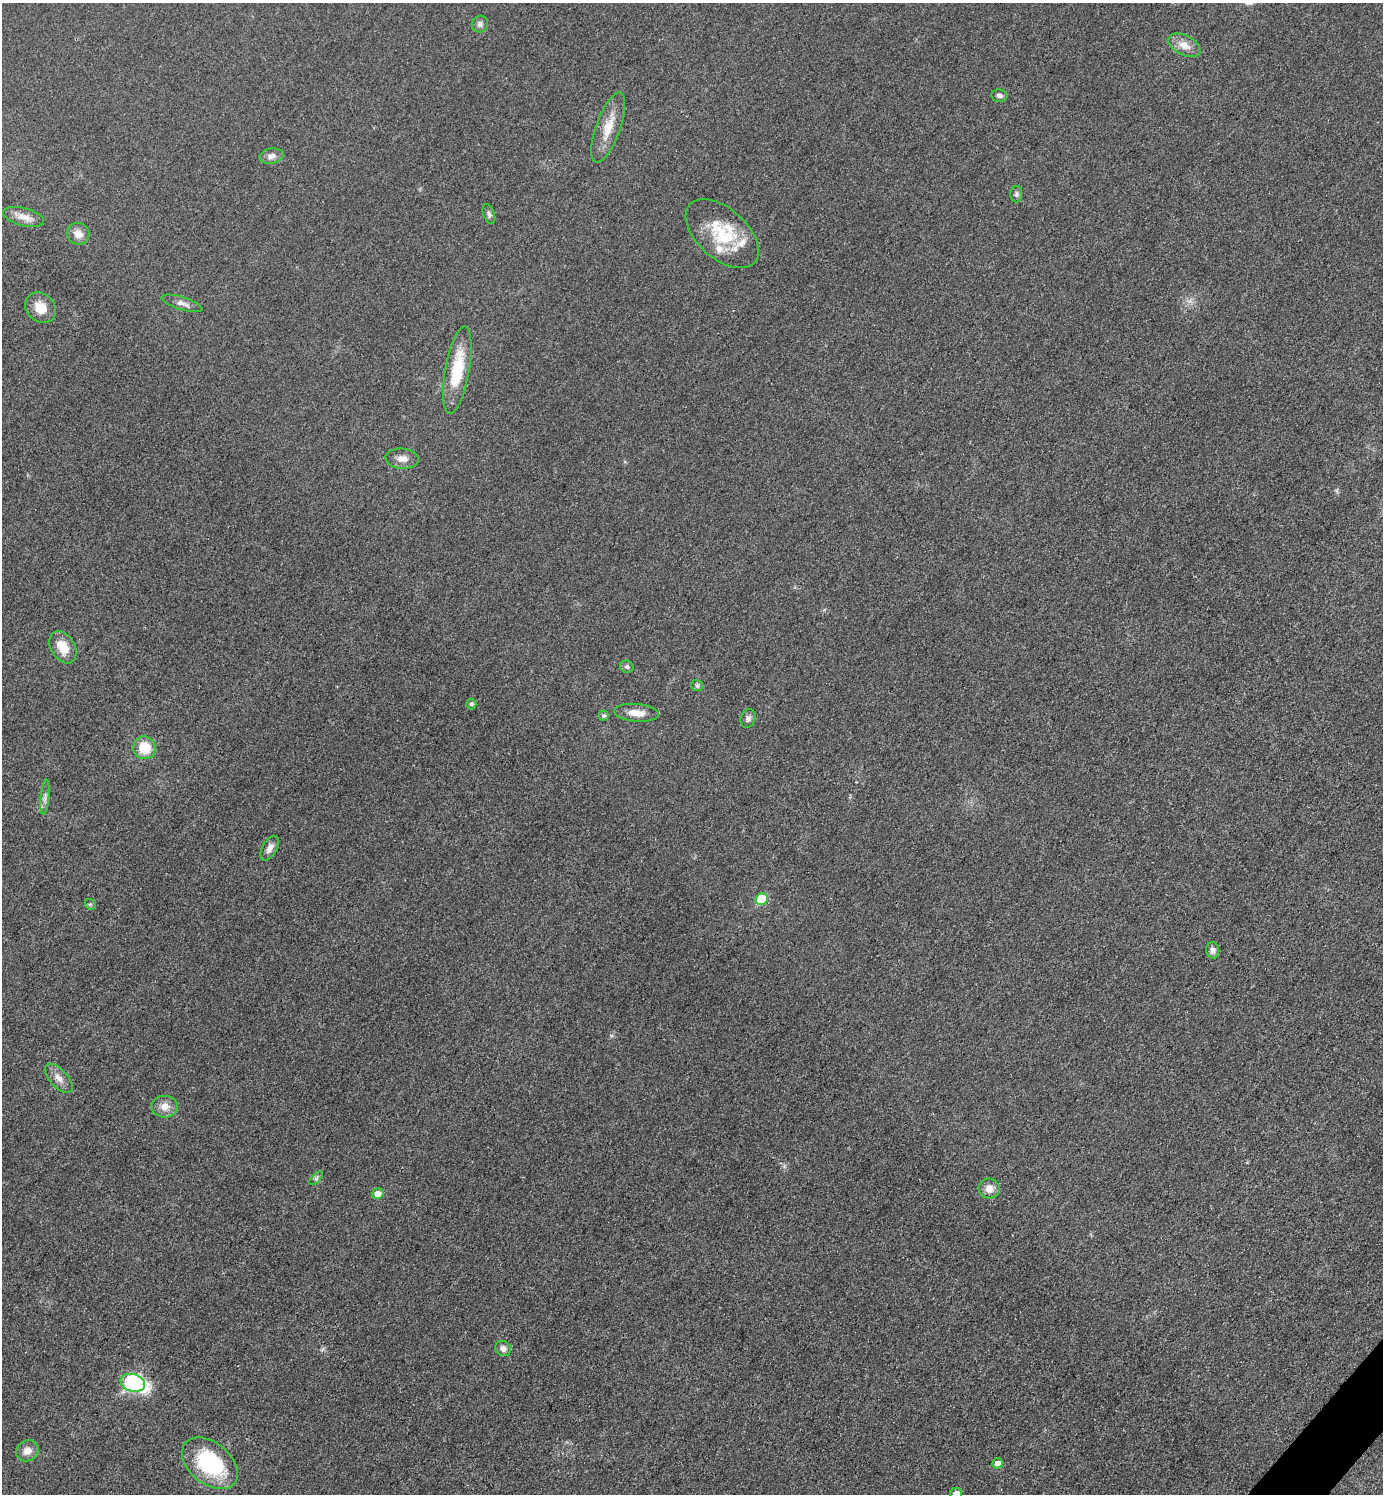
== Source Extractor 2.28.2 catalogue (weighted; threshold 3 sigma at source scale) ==
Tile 6 of 4 x 4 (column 2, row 2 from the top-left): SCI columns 1682-3062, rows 2990-4481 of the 5981 x 5980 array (HDU 1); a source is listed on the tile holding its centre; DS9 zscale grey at full resolution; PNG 1385 x 1496 px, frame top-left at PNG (2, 3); each listed source drawn as its Kron ellipse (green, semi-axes under 4 px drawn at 4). Shown black and unused: <1% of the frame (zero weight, under 3 of 4 exposures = <1% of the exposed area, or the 3 px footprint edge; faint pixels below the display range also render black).
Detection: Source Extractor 2.28.2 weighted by HDU 2 'WHT'; one run over the whole footprint, this tile lists its part. Background 0.0332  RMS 0.0048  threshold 0.0216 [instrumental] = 3 sigma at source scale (4.5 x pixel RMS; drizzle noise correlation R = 1.50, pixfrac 1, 0.05/0.05 arcsec/px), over >= 5 px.
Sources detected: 40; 2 inside a brighter listed object's ellipse — not listed separately; the other 38 listed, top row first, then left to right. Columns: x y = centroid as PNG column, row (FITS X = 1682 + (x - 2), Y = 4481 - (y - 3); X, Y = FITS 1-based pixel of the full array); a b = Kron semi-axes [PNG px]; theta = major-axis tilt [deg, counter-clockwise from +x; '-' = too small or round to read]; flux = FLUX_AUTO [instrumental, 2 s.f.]
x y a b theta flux
480 24 8 7 - 1.7
1184 45 17 10 -28 5.3
999 95 8 6 -9 1.6
608 127 37 12 70 9.7
271 156 12 7 9 2.7
1016 194 8 6 88 1.1
489 214 10 5 -70 1.3
24 217 21 9 -15 4.6
78 234 11 10 - 4.1
722 234 43 25 -42 25
182 303 21 6 -17 2.8
41 308 17 13 -44 7.8
457 370 44 12 80 21
402 459 16 10 -4 4
63 647 17 12 -58 9.1
627 667 7 6 - 1
697 686 6 5 - 1.2
471 704 5 5 - 1.1
636 713 22 9 -5 5.8
604 716 5 5 - 0.86
748 718 9 7 70 1.7
144 748 11 11 - 12
45 797 17 2 84 1.5
270 848 13 7 61 3
762 899 6 5 - 17
90 904 6 4 -42 0.73
1213 950 8 6 -80 2
59 1078 18 9 -47 3.8
165 1107 13 11 -3 4.7
316 1178 9 3 46 0.82
989 1189 10 10 - 3.8
378 1194 6 5 - 4
503 1348 8 7 - 2.2
133 1383 12 8 -17 82
27 1451 11 10 - 3.8
210 1463 32 20 -39 40
997 1463 5 5 - 2.6
956 1494 6 5 - 3.5
Isophote crosses this tile's border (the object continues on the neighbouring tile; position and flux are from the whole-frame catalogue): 1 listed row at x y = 956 1494